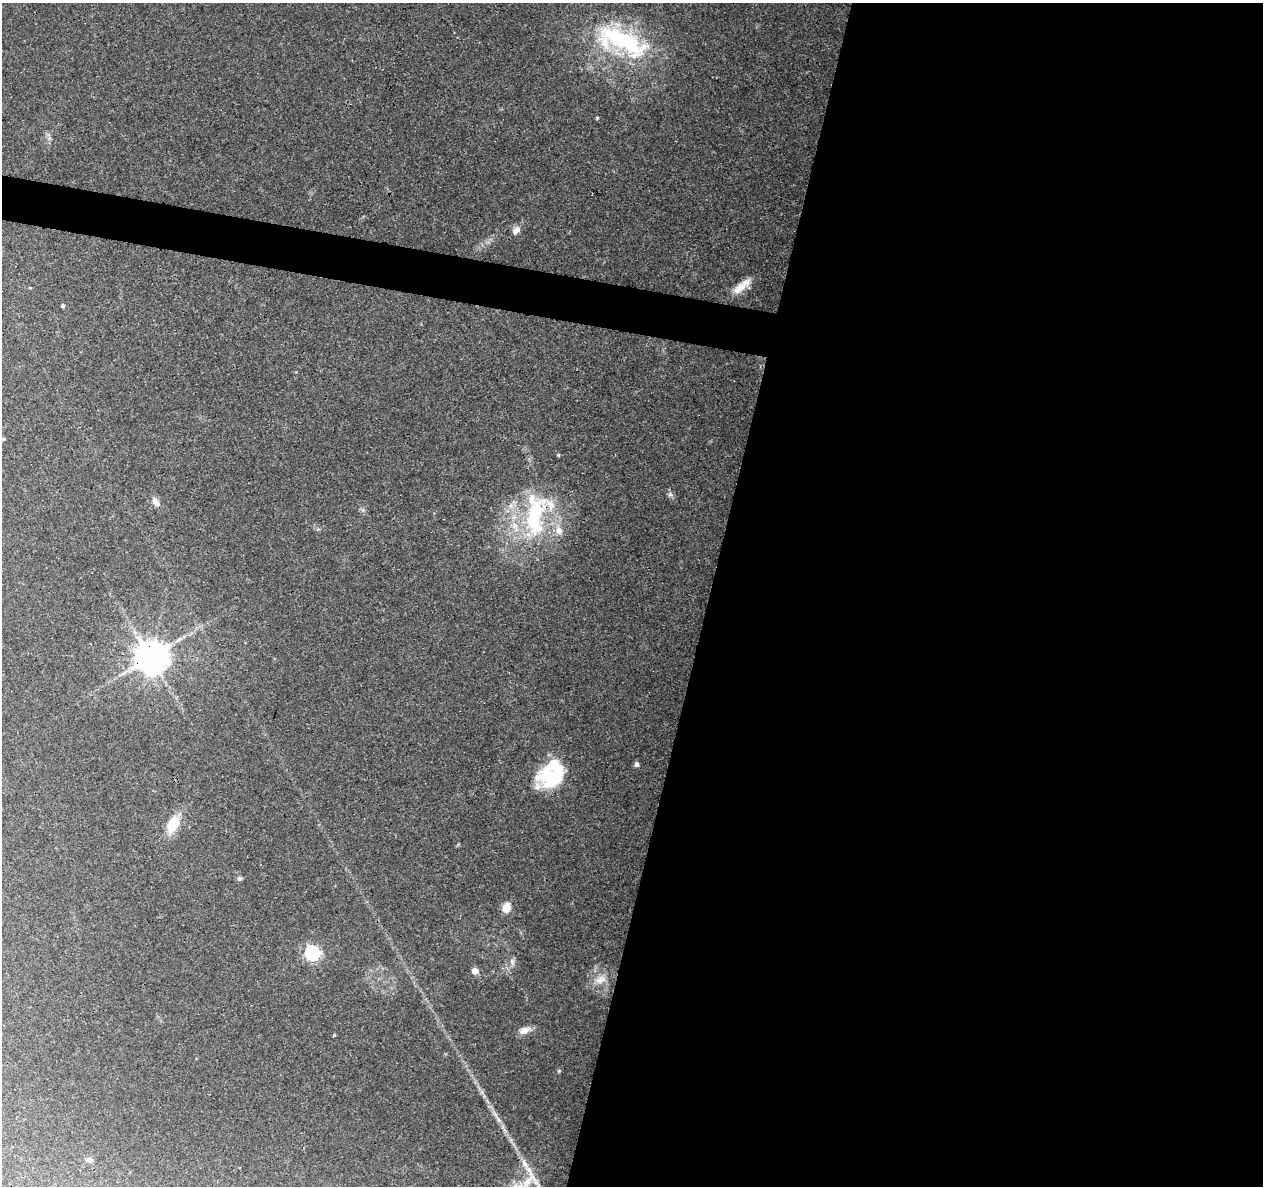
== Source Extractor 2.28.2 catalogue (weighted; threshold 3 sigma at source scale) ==
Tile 12 of 4 x 4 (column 4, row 3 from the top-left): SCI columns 3783-5043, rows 1408-2591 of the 5053 x 5244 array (HDU 1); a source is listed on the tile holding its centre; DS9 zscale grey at full resolution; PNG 1265 x 1188 px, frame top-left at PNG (2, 3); no overlay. Shown black and unused: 46% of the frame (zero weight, under 3 of 4 exposures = <1% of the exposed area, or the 3 px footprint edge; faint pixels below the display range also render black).
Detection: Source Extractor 2.28.2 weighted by HDU 2 'WHT'; one run over the whole footprint, this tile lists its part. Background 0.0901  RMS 0.0035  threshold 0.0156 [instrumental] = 3 sigma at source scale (4.5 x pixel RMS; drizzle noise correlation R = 1.50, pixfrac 1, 0.0396/0.0396 arcsec/px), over >= 5 px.
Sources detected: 31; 1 inside a brighter object's white glare — not listed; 3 inside a brighter listed object's ellipse — not listed separately; the other 27 listed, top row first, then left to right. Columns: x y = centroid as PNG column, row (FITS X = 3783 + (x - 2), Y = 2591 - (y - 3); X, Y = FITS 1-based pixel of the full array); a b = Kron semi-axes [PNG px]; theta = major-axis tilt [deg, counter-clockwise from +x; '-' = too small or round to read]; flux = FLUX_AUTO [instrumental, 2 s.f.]
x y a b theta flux
622 41 73 27 -23 45
597 118 4 4 - 0.35
516 231 13 8 53 2.3
740 288 23 11 37 4.8
63 306 4 4 - 0.65
4 439 4 3 - 0.4
558 455 4 4 - 0.43
670 494 8 5 -15 0.91
156 503 14 7 -52 2
534 516 59 23 86 35
559 530 12 9 -57 2.8
151 657 9 9 - 750
637 764 5 4 - 1.4
553 780 28 17 13 15
173 824 20 12 66 8.7
239 878 6 5 - 0.84
506 908 9 7 62 5.3
312 953 6 6 - 85
512 962 10 7 -87 1.4
475 971 5 5 - 3.8
600 980 15 9 22 3.3
524 1030 15 9 20 2.7
334 1035 4 3 - 0.35
499 1119 17 4 -53 2.1
89 1160 9 6 -24 0.95
524 1164 15 6 -55 2.7
527 1182 24 8 50 5.1
Overlapping masked pixels (flux is a lower limit): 1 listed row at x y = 151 657
Unlisted compact peaks at least as high as the median listed source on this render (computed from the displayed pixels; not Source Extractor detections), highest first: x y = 559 1071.